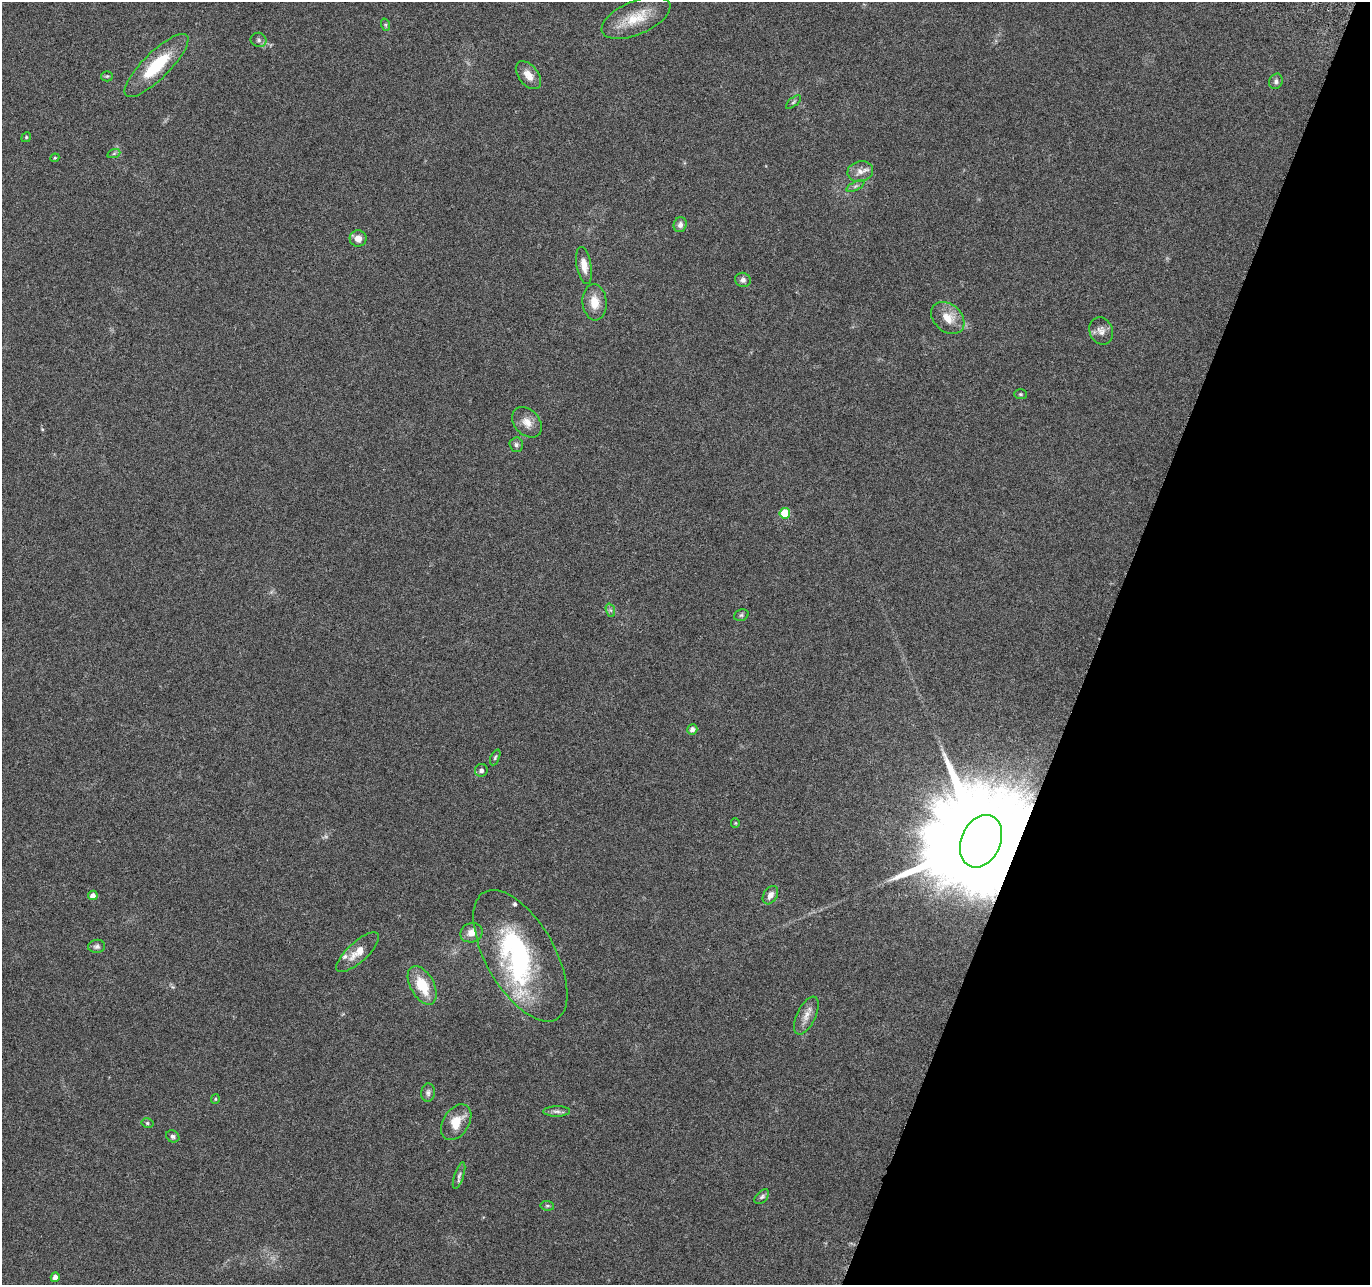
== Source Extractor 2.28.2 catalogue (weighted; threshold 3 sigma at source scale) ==
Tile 8 of 4 x 4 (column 4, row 2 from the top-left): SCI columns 4128-5495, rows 2833-4115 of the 5525 x 5730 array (HDU 1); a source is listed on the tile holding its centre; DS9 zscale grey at full resolution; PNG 1372 x 1287 px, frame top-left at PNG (2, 2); each listed source drawn as its Kron ellipse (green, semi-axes under 4 px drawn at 4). Shown black and unused: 20% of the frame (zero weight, under 3 of 6 exposures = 3% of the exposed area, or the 3 px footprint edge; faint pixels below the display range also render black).
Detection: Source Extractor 2.28.2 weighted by HDU 2 'WHT'; one run over the whole footprint, this tile lists its part. Background 0.0499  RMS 0.0043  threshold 0.0178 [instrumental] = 3 sigma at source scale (4.09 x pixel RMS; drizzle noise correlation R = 1.36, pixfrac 0.8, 0.0396/0.0396 arcsec/px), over >= 5 px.
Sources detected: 52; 1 inside a brighter object's white glare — neither listed nor drawn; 2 inside a brighter listed object's ellipse — not listed separately; the other 49 listed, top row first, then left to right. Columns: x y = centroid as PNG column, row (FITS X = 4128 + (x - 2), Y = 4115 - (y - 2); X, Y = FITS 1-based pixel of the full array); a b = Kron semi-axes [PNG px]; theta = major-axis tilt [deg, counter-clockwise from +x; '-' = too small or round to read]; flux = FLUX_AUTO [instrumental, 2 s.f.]
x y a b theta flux
636 18 37 17 23 12
386 25 6 4 -71 0.53
259 40 8 7 - 1.2
156 66 43 13 45 20
528 75 16 9 -51 4.2
107 76 5 5 - 0.56
1276 81 8 6 66 1.2
793 102 9 3 40 0.56
26 137 5 4 - 0.48
114 153 7 4 20 0.73
55 158 4 4 - 0.44
860 171 13 10 13 3.1
855 186 10 4 27 1
680 225 7 6 - 1.8
358 238 8 8 - 2.7
584 265 18 7 -80 4
743 280 8 7 - 1.4
595 302 18 12 -85 6.3
948 318 19 13 -42 6.4
1101 331 14 11 -66 2.9
1021 394 6 5 - 0.63
527 422 17 12 -47 4.3
516 445 7 7 - 0.97
785 513 5 5 - 13
610 610 7 4 -71 0.81
741 615 7 5 21 0.83
692 729 5 5 - 1.6
495 757 8 4 66 0.69
481 770 6 6 - 1.2
735 823 4 4 - 0.4
981 841 27 19 65 16000
93 895 5 4 - 2.1
770 895 10 7 58 2.5
471 933 11 9 22 3.4
97 946 8 6 5 1.2
357 952 27 10 43 5.7
520 956 73 34 -60 64
422 985 21 12 -61 12
806 1015 20 9 64 3.8
428 1093 9 6 84 1.3
215 1099 5 4 - 0.46
557 1111 13 5 1 1.6
456 1122 19 13 58 7.3
147 1123 6 4 -15 0.66
173 1136 7 5 -31 0.93
459 1176 14 4 72 1.4
762 1197 9 5 45 1
547 1206 7 5 -7 0.63
55 1277 4 4 - 2.1
Overlapping masked pixels (flux is a lower limit): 1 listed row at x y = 981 841